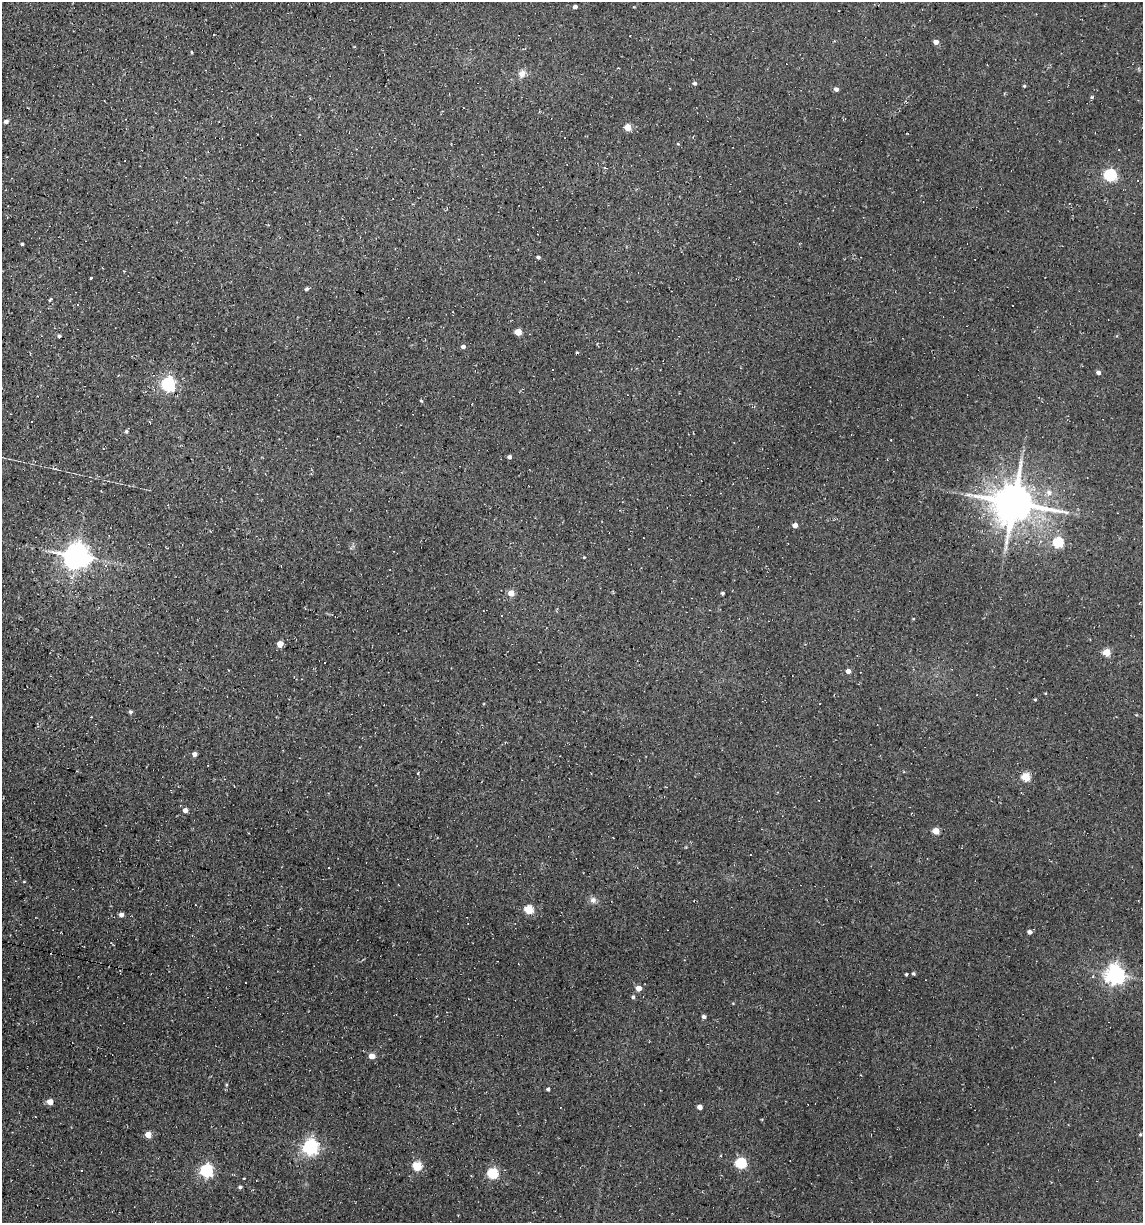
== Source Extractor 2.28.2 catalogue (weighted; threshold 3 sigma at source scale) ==
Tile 11 of 4 x 4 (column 3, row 3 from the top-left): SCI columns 2511-3651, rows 1222-2442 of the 4904 x 4884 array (HDU 1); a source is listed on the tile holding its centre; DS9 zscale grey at full resolution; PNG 1145 x 1225 px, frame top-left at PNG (2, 2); no overlay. Shown black and unused: <1% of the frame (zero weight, under 2 of 3 exposures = <1% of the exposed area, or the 3 px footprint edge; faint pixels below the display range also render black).
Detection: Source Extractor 2.28.2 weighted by HDU 2 'WHT'; one run over the whole footprint, this tile lists its part. Background 0.184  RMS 0.013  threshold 0.0603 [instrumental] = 3 sigma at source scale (4.5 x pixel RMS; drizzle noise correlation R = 1.50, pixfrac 1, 0.05/0.05 arcsec/px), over >= 5 px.
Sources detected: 92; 23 cosmic-ray / hot-pixel residue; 1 long thin detection or spike segment (spike, bleed or trail) — not listed; the other 68 listed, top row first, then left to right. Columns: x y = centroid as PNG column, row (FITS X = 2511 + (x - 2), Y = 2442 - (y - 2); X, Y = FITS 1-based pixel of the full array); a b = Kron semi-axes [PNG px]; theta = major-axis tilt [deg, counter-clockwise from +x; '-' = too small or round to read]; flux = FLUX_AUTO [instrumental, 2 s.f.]
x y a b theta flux
575 7 4 4 - 4
936 42 4 4 - 8.4
192 52 3 3 - 1.3
522 74 9 8 - 8.2
695 83 5 5 - 2.9
1024 86 4 4 - 1.4
836 89 4 4 - 4.8
1092 97 4 4 - 1.8
6 121 5 4 - 3.8
628 128 5 4 - 23
678 144 4 3 - 1.2
1110 175 5 5 - 220
22 244 3 3 - 1.9
538 257 4 3 - 2.9
90 278 3 3 - 2.6
306 289 4 4 - 2.5
50 300 7 2 33 1.8
518 332 5 4 - 26
59 336 3 3 - 2.3
463 347 4 4 - 5
577 352 3 3 - 1.2
1098 373 4 4 - 4
168 384 6 6 - 290
421 401 4 3 - 1.7
126 431 5 4 - 2
509 457 4 4 - 3.9
1049 492 9 8 - 6.7
1014 503 13 11 -7 4200
795 525 4 4 - 9.1
1058 543 5 5 - 100
77 556 8 7 - 1600
584 557 4 2 - 1.1
511 593 5 5 - 17
722 593 3 3 - 2.3
280 644 5 4 - 18
1106 652 5 4 - 37
848 671 4 4 - 7.3
1035 699 3 3 - 1.2
130 712 5 4 - 2.8
194 754 4 4 - 6.3
208 765 2 2 - 1.2
1026 777 5 5 - 58
185 810 4 4 - 7
936 831 5 4 - 23
24 882 4 3 - 1
593 900 8 8 - 5.8
529 910 5 5 - 60
121 915 4 4 - 5.9
1029 932 5 4 - 3.8
906 974 3 3 - 1.4
913 974 3 3 - 2.2
1115 975 7 6 - 750
638 988 4 4 - 16
633 997 5 4 - 2.8
704 1017 4 4 - 4.5
372 1056 4 4 - 18
548 1089 4 4 - 2.9
50 1102 4 4 - 15
700 1107 4 4 - 9.2
1140 1134 4 3 - 1.3
148 1135 4 4 - 21
310 1147 6 6 - 420
741 1163 5 5 - 110
417 1166 5 5 - 62
81 1171 3 2 - 1.1
206 1171 6 6 - 220
492 1173 5 5 - 120
240 1187 4 3 - 2.8